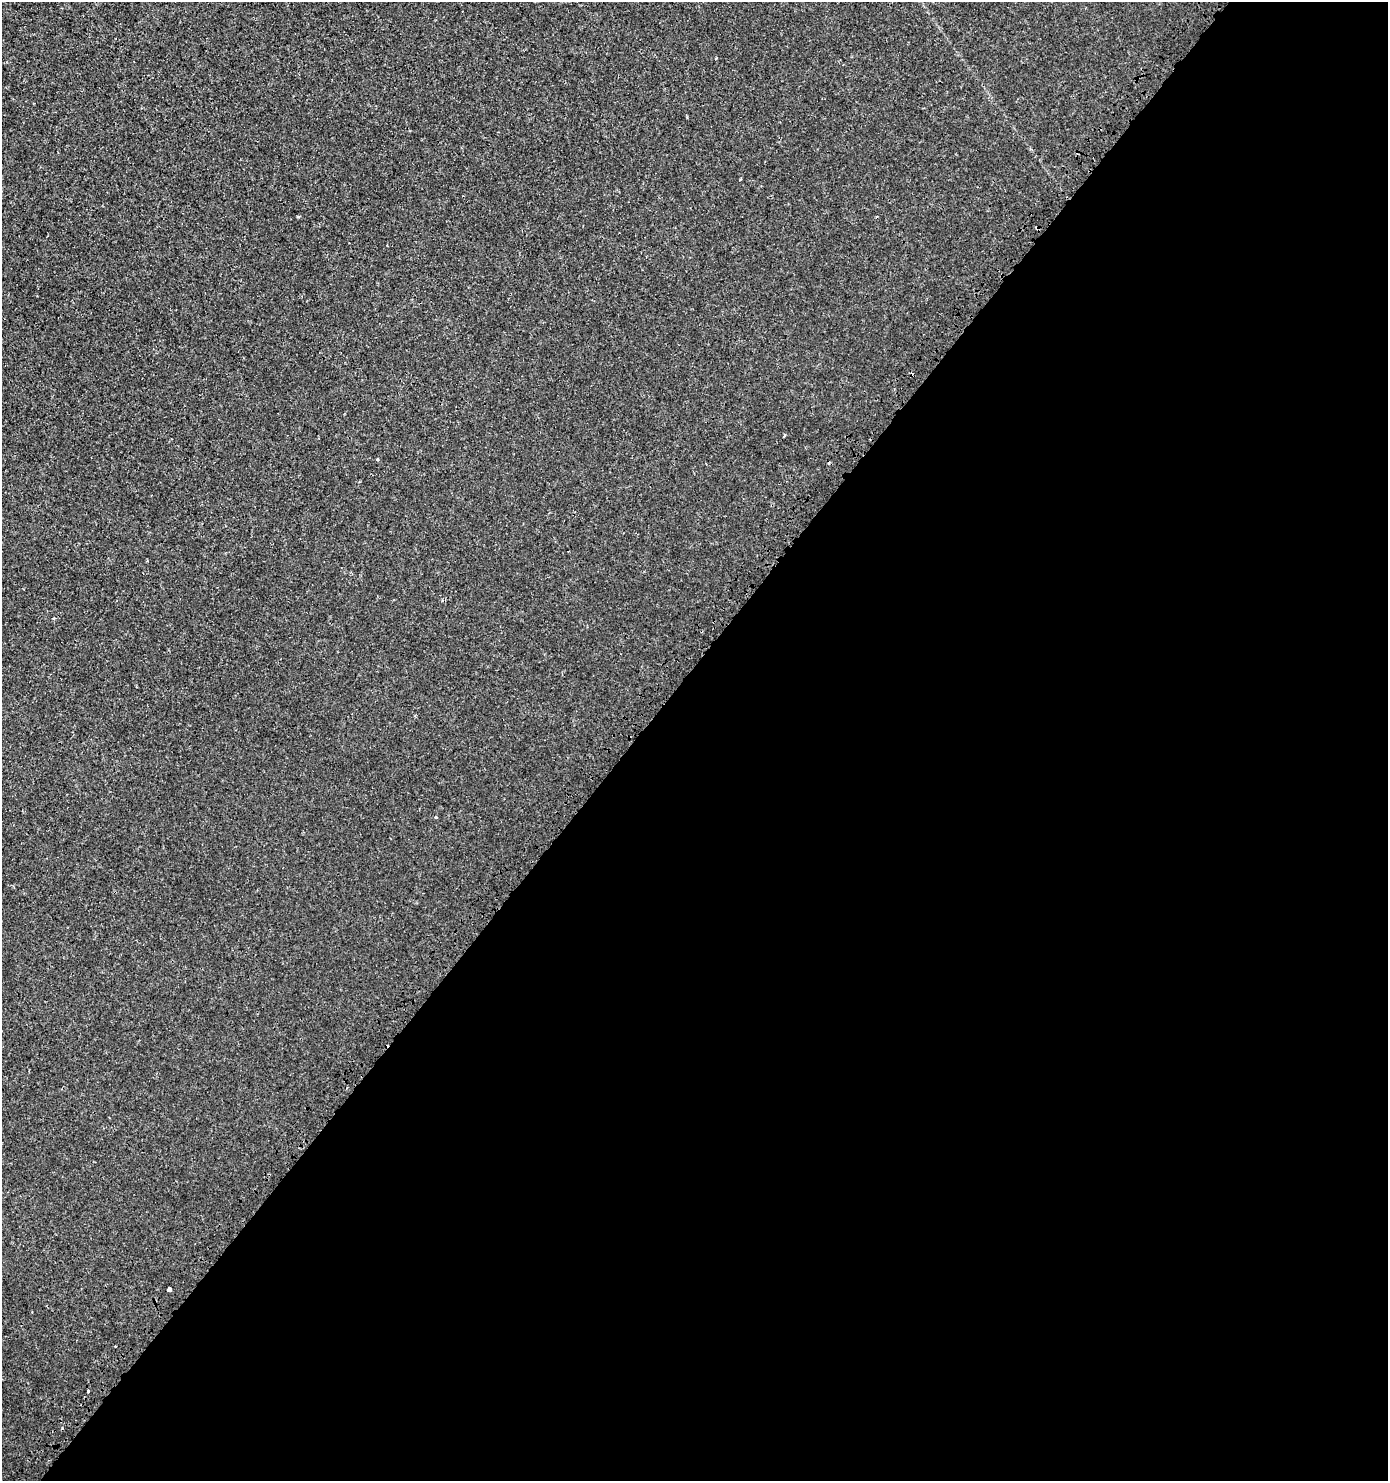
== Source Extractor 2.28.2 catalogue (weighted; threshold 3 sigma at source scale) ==
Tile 12 of 4 x 4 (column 4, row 3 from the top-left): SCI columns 4493-5878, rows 1584-3062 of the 6149 x 6132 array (HDU 1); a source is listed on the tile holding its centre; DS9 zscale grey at full resolution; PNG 1390 x 1483 px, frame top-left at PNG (2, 2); no overlay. Shown black and unused: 54% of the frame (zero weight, under 3 of 4 exposures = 7% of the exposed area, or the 3 px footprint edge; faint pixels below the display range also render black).
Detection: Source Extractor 2.28.2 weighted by HDU 2 'WHT'; one run over the whole footprint, this tile lists its part. Background 0.00101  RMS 0.0012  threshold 0.00546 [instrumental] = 3 sigma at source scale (4.5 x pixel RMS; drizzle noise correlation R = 1.50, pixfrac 1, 0.0396/0.0396 arcsec/px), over >= 5 px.
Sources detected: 8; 1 cosmic-ray / hot-pixel residue — not listed; the other 7 listed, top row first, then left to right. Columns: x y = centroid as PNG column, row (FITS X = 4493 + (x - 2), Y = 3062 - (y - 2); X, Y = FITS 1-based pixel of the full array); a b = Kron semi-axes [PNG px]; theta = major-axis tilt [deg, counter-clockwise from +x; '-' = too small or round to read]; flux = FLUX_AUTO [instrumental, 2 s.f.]
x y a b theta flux
1037 227 4 3 - 0.17
785 435 4 3 - 0.13
378 459 3 3 - 0.39
54 618 4 3 - 0.15
436 817 3 3 - 0.32
169 1289 4 3 - 1.3
88 1391 3 3 - 0.25
Overlapping masked pixels (flux is a lower limit): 1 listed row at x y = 1037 227